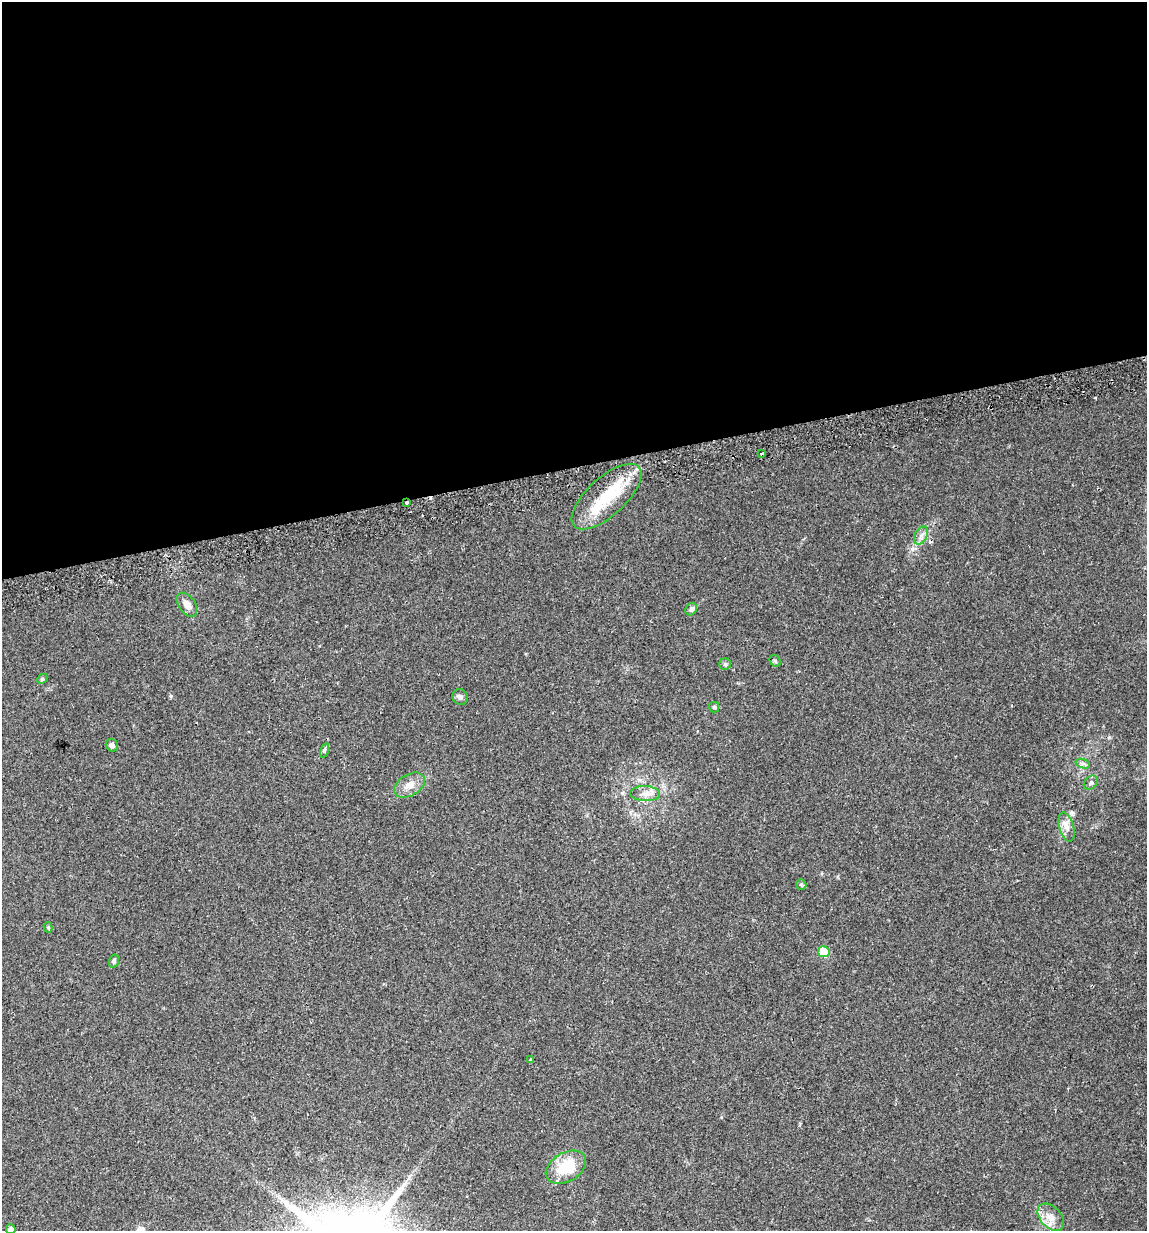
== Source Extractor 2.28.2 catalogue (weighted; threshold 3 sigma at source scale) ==
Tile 2 of 4 x 4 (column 2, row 1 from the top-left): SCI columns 1183-2327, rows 3721-4949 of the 4700 x 4980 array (HDU 1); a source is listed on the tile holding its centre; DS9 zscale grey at full resolution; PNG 1149 x 1233 px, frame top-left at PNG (2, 2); each listed source drawn as its Kron ellipse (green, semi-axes under 4 px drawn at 4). Shown black and unused: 38% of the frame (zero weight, under 2 of 3 exposures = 2% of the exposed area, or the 3 px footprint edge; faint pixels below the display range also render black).
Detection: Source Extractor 2.28.2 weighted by HDU 2 'WHT'; one run over the whole footprint, this tile lists its part. Background 0.0534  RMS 0.0079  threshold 0.0354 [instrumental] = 3 sigma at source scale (4.5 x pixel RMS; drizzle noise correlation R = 1.50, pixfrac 1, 0.0396/0.0396 arcsec/px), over >= 5 px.
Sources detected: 27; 1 inside a brighter listed object's ellipse — not listed separately; the other 26 listed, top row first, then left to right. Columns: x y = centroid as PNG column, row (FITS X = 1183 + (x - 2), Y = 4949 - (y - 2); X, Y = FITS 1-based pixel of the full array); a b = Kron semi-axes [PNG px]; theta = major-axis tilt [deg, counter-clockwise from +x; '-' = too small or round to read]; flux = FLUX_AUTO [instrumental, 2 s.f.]
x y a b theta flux
761 453 3 3 - 3.3
606 497 44 19 42 38
406 503 3 2 - 4
921 536 9 6 62 3.3
187 605 13 8 -54 5.5
691 609 6 5 - 2.4
775 661 6 5 - 1.1
725 664 6 6 - 1.5
42 679 6 4 45 0.97
460 697 8 7 - 2.1
714 707 5 5 - 1
112 745 6 6 - 2.2
324 751 7 3 71 1.3
1083 764 7 4 -18 1.8
1091 783 8 6 46 2
410 785 17 10 32 7.2
645 794 15 7 -2 5.4
1067 827 15 7 -74 4.8
801 885 5 5 - 1.1
48 927 5 4 - 1.2
824 952 5 5 - 25
114 961 7 5 72 1.5
531 1060 3 3 - 2.9
566 1167 22 14 30 27
1051 1217 16 10 -47 7.9
11 1229 5 5 - 4
Overlapping masked pixels (flux is a lower limit): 1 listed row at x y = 406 503
Isophote crosses this tile's border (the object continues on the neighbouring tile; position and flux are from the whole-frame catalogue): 1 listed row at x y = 11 1229